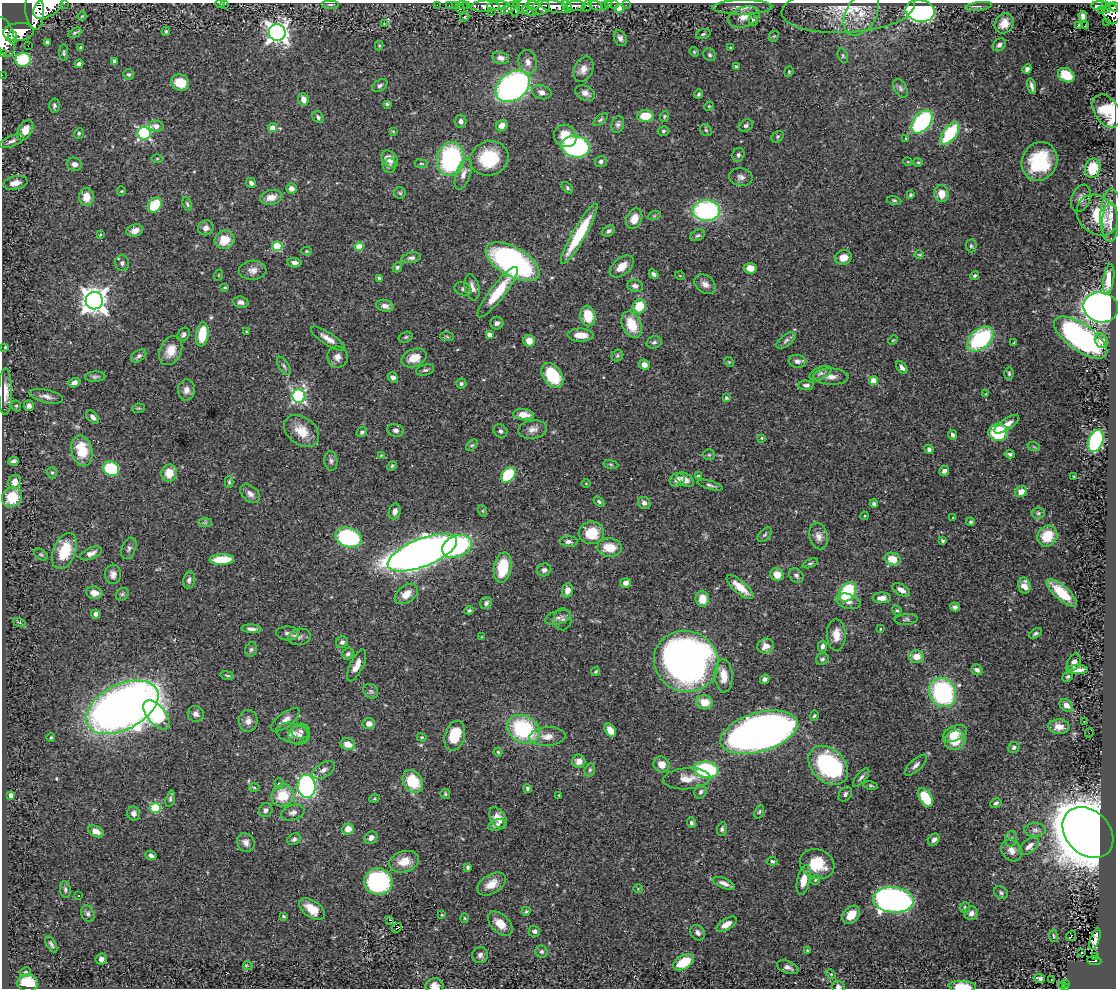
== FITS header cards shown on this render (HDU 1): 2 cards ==
NAXIS1  =                 1114
NAXIS2  =                  986

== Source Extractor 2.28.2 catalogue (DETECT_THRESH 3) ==
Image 1114 x 986 px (HDU 1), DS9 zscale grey, 1 PNG px = 1 image px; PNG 1118 x 990 px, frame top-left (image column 1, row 986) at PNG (2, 3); each listed source drawn as its Kron ellipse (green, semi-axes under 4 px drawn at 4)
Background 0.663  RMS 0.026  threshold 0.078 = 3 sigma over >= 5 px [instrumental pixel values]
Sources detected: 490; all 490 listed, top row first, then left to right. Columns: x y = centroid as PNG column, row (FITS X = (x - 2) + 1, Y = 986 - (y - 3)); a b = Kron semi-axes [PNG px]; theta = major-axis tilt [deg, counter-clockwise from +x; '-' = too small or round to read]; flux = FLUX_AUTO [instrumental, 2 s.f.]
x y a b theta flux
64 3 2 2 - 40
225 3 4 2 - 1.3
220 4 5 3 - 1.4
330 4 9 3 0 3.3
437 5 2 2 - 14
449 5 2 2 - 12
455 5 2 2 - 12
462 5 6 2 -7 40
466 5 3 2 - 36
533 5 7 3 -5 360
605 5 3 3 - 49
609 5 2 2 - 9.2
615 5 3 2 - 23
626 5 2 2 - 10
1099 5 8 3 3 270
48 6 17 10 35 5000
485 6 15 5 3 1700
498 6 11 4 3 1400
524 6 8 6 68 630
567 6 7 4 -61 980
575 6 10 5 0 1300
587 6 6 4 65 310
596 6 8 4 -21 250
979 6 13 4 7 5.1
1105 6 4 3 - 180
541 7 9 7 20 1200
554 7 14 6 -10 2700
742 7 30 7 1 18
1114 7 5 3 - 280
509 8 9 4 32 560
619 8 5 4 - 37
460 9 4 3 - 110
516 9 8 3 79 530
848 9 66 24 4 100
35 10 20 9 -86 5200
1101 10 2 2 - 9
1107 10 4 3 - 84
529 11 7 4 -21 290
920 11 14 11 -10 600
491 12 2 2 - 7.4
861 13 24 15 60 40
1111 14 11 8 -76 840
82 16 4 3 - 1.5
1083 16 5 4 - 8.5
465 17 5 4 - 1.8
744 17 16 10 18 19
753 20 5 4 - 3.3
1106 22 2 2 - 9.2
1004 23 10 9 - 25
384 24 2 2 - 1.1
1078 25 3 2 - 9.2
1085 26 3 2 - 0.96
166 31 5 3 - 2.6
18 32 15 9 5 3300
277 32 8 8 - 1100
75 33 7 3 28 2.8
703 34 7 4 15 3.3
774 36 6 4 42 2.3
4 37 20 9 -75 3500
12 37 6 5 - 930
620 38 8 6 -66 5.9
47 42 4 3 - 3.3
379 45 5 4 - 1.8
999 45 7 5 40 5.9
28 46 3 2 - 2.2
730 47 4 2 - 1.2
81 48 3 3 - 4
694 52 5 4 - 2
3 53 3 2 - 52
64 53 8 4 90 3
710 55 7 6 - 4
843 56 7 5 -72 3.3
501 58 8 6 -12 9.7
23 60 8 7 - 100
115 61 4 4 - 6.1
528 62 12 9 -78 12
79 64 4 4 - 5.5
736 67 4 4 - 3.5
583 69 13 9 64 13
1027 69 5 4 - 5.8
789 72 5 4 - 2
129 74 5 5 - 3.7
2 75 2 2 - 6.1
1066 75 9 6 -29 55
180 83 9 8 - 34
380 85 8 5 32 4.8
513 86 19 13 37 550
1032 86 8 3 -77 5.4
900 88 10 6 -59 5.8
542 92 10 7 -17 8.9
585 93 10 7 -24 10
699 94 5 4 - 2.7
303 99 6 5 - 13
387 104 4 3 - 2.7
54 106 7 5 -89 3.8
709 106 5 4 - 1.8
1107 111 18 12 -56 80
645 116 8 6 4 34
664 116 5 4 - 2.2
318 117 6 5 - 4.1
601 120 8 4 41 3.4
461 121 7 6 - 6.5
922 122 13 8 50 230
618 124 8 6 75 5.4
746 125 7 5 30 4.8
156 126 7 5 -10 10
502 126 6 5 - 14
273 128 5 4 - 21
25 130 11 6 59 22
706 130 6 5 - 2.9
393 131 3 3 - 1.5
663 131 5 4 - 3.1
79 133 5 5 - 2.8
144 133 6 6 - 300
950 133 13 7 54 100
565 136 12 10 -46 32
778 137 6 5 - 2.7
906 138 4 2 - 1.4
11 141 13 5 21 6.7
576 147 14 10 -13 300
738 155 7 6 - 3.8
489 158 19 17 19 89
157 159 5 3 - 1.8
390 159 10 7 -45 19
451 159 17 13 81 230
601 161 6 5 - 4.5
1039 161 20 17 64 110
908 162 5 3 - 1.5
918 162 5 4 - 2.4
74 164 7 6 - 8.2
421 164 6 3 -8 2.1
389 166 7 6 - 4.9
1093 168 9 8 - 51
463 174 16 7 71 12
741 177 12 8 -11 8.3
15 183 12 6 12 13
251 183 5 4 - 5.9
567 188 7 4 -47 2.9
291 189 5 5 - 8.7
121 191 5 4 - 2.1
400 193 5 5 - 2.9
941 194 8 7 - 22
910 195 4 3 - 2.3
86 197 9 7 -86 23
271 197 11 7 12 17
1081 198 14 9 68 11
894 200 7 4 -13 2.8
187 204 7 4 -71 2.9
155 205 8 6 53 72
706 210 14 10 0 250
1097 215 22 18 -42 69
1111 215 27 10 88 21
654 216 6 4 18 2.2
634 219 10 7 66 23
1110 222 20 8 88 14
206 228 8 7 - 8.6
135 230 8 6 19 11
609 231 7 5 32 5
579 234 34 6 60 100
100 235 4 2 - 1.4
698 235 8 5 26 3.8
225 240 10 9 - 35
277 246 5 5 - 83
971 246 6 5 - 3.1
359 247 4 4 - 40
307 251 5 4 - 2.1
919 255 4 3 - 1.6
843 257 8 7 - 18
411 258 10 5 11 5.2
513 262 30 14 -29 430
122 263 7 7 - 5.7
294 263 7 4 -9 7.4
622 266 14 8 39 19
397 267 5 4 - 3.7
750 268 6 5 - 18
253 270 14 9 2 12
654 274 5 3 - 5.2
219 275 6 3 71 1.7
975 275 4 4 - 3
680 276 5 3 - 1.3
379 279 4 3 - 4.3
1109 279 15 5 83 26
705 284 12 8 -38 11
635 286 8 6 -14 7.2
225 287 3 2 - 1.9
472 287 13 7 -77 12
463 289 8 6 -18 5.1
498 292 31 7 52 55
94 301 8 8 - 2000
241 302 7 5 -8 5.9
385 306 9 6 -15 8.9
639 306 7 6 - 45
1101 307 17 15 -13 1200
588 316 10 7 -81 45
497 323 6 6 - 5.8
632 325 14 9 -65 47
247 331 3 3 - 1.9
183 334 7 5 56 5.3
202 334 12 6 82 54
489 335 4 4 - 11
580 335 13 6 0 20
406 337 7 5 17 3
447 337 7 4 -4 3.1
1081 337 31 13 -35 440
328 339 20 6 -33 15
980 339 15 9 42 180
786 340 11 5 37 5.7
893 340 5 3 - 1.5
529 341 6 6 - 17
1101 341 7 6 - 14
654 342 7 6 - 5.3
1014 343 4 2 - 2.1
5 347 4 4 - 2
171 351 15 10 64 26
139 356 8 5 37 5.6
617 356 6 5 - 2.9
337 357 10 10 - 11
414 358 13 8 21 24
797 361 8 6 -5 7.1
729 362 5 4 - 1.8
644 365 5 5 - 12
284 366 10 5 -57 4.4
902 367 7 4 -52 6.4
425 370 9 5 14 4
820 373 12 6 24 7.1
1009 374 6 4 -89 2.8
552 375 14 9 -53 87
95 377 10 5 1 4.1
393 377 6 4 -36 6.6
831 377 17 8 -1 15
873 381 4 4 - 29
74 383 6 4 19 8.5
461 384 5 5 - 3.7
806 385 8 4 -3 5.2
186 390 10 8 83 10
5 392 23 7 90 22
986 394 4 4 - 1.4
46 396 17 6 -13 12
299 396 7 6 - 330
726 398 4 3 - 2.5
16 406 6 4 -68 2.6
29 406 5 5 - 8
139 408 6 4 9 2.5
523 415 10 5 -4 19
93 417 8 5 -48 6.5
1007 424 14 5 33 15
532 429 15 9 8 13
396 430 8 6 -11 6.1
302 431 19 13 -38 32
500 431 7 6 - 4.5
362 432 6 4 41 3.8
998 432 10 8 -3 76
953 435 5 4 - 4.3
762 438 4 4 - 1.9
1096 441 11 7 72 250
472 445 7 4 44 2.9
1034 447 6 4 -18 2.2
929 449 5 4 - 4.4
82 451 16 10 -77 60
1010 454 5 3 - 3.2
381 455 4 3 - 1.5
709 455 6 5 - 2.8
14 461 5 4 - 5
331 461 9 6 -84 5.6
611 464 7 4 -9 2.3
392 466 5 4 - 2.2
111 469 8 7 - 110
944 471 5 4 - 6.3
52 473 5 5 - 2.8
169 473 8 8 - 28
508 475 9 6 50 90
698 476 4 3 - 1.9
1074 477 3 2 - 1.8
677 480 8 6 28 8.8
685 480 9 6 -30 13
15 482 7 6 - 20
229 482 6 4 -89 2.6
586 483 4 3 - 1.3
710 485 13 4 -15 5.1
1021 491 6 5 - 18
250 494 11 7 -41 9.3
12 497 11 9 44 55
599 502 6 4 -39 3.1
644 503 6 5 - 8.6
874 504 4 4 - 3.8
395 511 8 6 75 8
483 511 6 4 -71 2.2
1038 513 6 5 - 3.6
864 516 4 3 - 1.7
953 518 3 3 - 1.7
971 522 4 4 - 2.9
205 523 7 4 0 3.1
591 533 12 11 - 50
765 535 9 5 45 3.5
819 536 13 9 -77 12
1047 536 11 9 55 49
349 537 13 9 -18 190
943 541 4 3 - 2.8
569 542 9 5 -4 5.5
457 546 16 10 20 210
129 548 11 7 68 5.6
609 548 12 9 -5 35
65 551 19 11 68 63
91 553 12 5 23 9.6
422 553 37 14 22 1900
41 555 7 5 -36 3.3
222 559 12 5 2 50
893 559 8 6 -16 26
810 563 8 4 22 3.1
503 568 15 8 81 64
544 570 7 6 - 6.4
113 574 10 8 -89 9.1
777 574 7 6 - 23
796 575 8 6 -46 5.9
189 580 8 6 79 5.3
626 583 5 4 - 8.2
1024 586 8 6 -79 15
740 587 17 6 -40 32
567 590 7 5 81 11
901 590 10 5 -29 11
847 592 10 7 55 110
94 593 8 6 -10 11
1062 593 19 7 -42 44
122 594 7 5 44 3.8
406 594 13 8 36 20
882 598 9 5 1 12
702 599 7 6 - 27
848 601 13 7 -16 11
486 603 6 6 - 4.9
955 607 5 4 - 5.2
469 610 4 4 - 3.8
897 610 5 4 - 2.5
96 614 4 4 - 9.2
558 618 13 6 17 8.6
563 619 11 9 -87 6.9
906 619 12 5 5 4.9
19 622 7 4 -19 2.5
251 629 10 4 -4 7.7
880 629 4 3 - 1.6
287 633 11 7 -3 8.5
1035 633 7 4 28 3.6
836 635 16 9 -89 22
299 637 12 8 12 8
482 637 3 3 - 1.5
342 642 6 5 - 5.7
766 646 8 7 - 13
822 646 6 4 79 6.2
251 649 7 5 74 4
348 654 6 5 - 4.6
916 657 7 6 - 22
822 659 6 5 - 3.8
686 661 32 30 -22 1000
1074 662 9 6 62 8.6
357 665 17 6 64 15
977 670 6 5 - 6.6
1077 670 11 4 -1 12
596 671 5 4 - 2.4
227 675 7 3 -12 2.5
724 676 17 9 -87 24
1068 676 6 4 42 3.4
765 679 5 4 - 5.2
371 691 8 6 -43 4.6
943 692 15 13 -61 240
704 702 8 7 - 23
1066 705 7 5 -37 11
122 707 39 22 27 1800
196 714 8 7 - 8.6
157 715 17 9 -49 250
814 716 5 4 - 2.3
285 720 17 7 36 14
248 721 11 9 86 11
1084 721 3 2 - 1.2
369 724 6 5 - 11
1059 727 10 7 -4 17
524 729 17 13 -29 170
610 730 7 5 -56 20
301 731 9 7 2 6.6
759 732 40 19 16 1600
292 733 16 10 -14 16
955 733 12 7 23 26
1089 733 5 2 - 33
299 735 11 9 18 8.9
455 736 15 10 74 53
547 736 18 9 3 18
422 737 5 4 - 2.1
51 738 4 3 - 2.1
955 740 11 9 13 38
348 744 7 6 - 20
1014 748 6 5 - 3.9
498 752 4 4 - 2.2
579 761 6 6 - 13
661 764 8 7 - 17
828 765 22 16 -44 250
916 765 14 5 43 7.4
323 770 13 7 30 8.4
590 770 7 5 68 3.2
706 770 12 8 -7 170
861 777 11 4 50 5
687 779 24 10 3 23
413 781 12 9 -55 66
279 783 5 5 - 2.8
871 785 7 4 -11 2.4
307 786 11 9 -83 380
254 788 5 3 - 2.1
527 789 4 4 - 3.4
701 792 7 5 59 4.3
445 794 5 5 - 2.4
845 794 8 6 54 5.8
11 795 4 4 - 9.8
283 795 11 11 - 48
559 795 3 2 - 1.1
925 797 10 6 -57 58
170 799 8 4 75 3.6
374 799 5 3 - 1.8
996 803 6 4 30 4.4
155 808 5 5 - 100
266 810 7 6 - 6
759 812 7 4 70 2.8
134 813 7 6 - 8.3
293 813 12 7 17 8
498 818 11 7 -57 15
691 823 5 4 - 4.3
497 825 9 5 19 7
348 829 6 5 - 16
722 829 7 5 79 4.1
1035 830 11 6 -1 7.9
96 831 8 5 -27 13
1088 833 29 22 -46 8600
371 838 7 6 - 7.8
294 839 7 5 34 5.5
1011 839 8 6 75 4.4
934 840 7 5 46 7.2
246 842 10 8 -57 9.4
1029 846 11 6 41 12
1011 850 11 9 -51 13
151 856 6 4 -25 4.8
772 861 5 4 - 3.5
404 862 15 10 16 29
817 864 18 14 -23 53
468 867 4 4 - 2.9
803 880 15 6 78 27
815 880 5 4 - 2.2
378 882 14 13 - 210
724 883 12 5 -23 9
491 884 15 9 32 22
65 889 8 5 -81 3.9
638 889 5 3 - 1.4
1001 893 7 6 - 3.7
79 896 2 2 - 1.5
893 900 20 13 -5 770
965 907 5 5 - 3.5
312 909 14 8 -35 35
526 911 5 4 - 2.3
971 913 7 6 - 7.8
88 914 8 6 -66 5.4
442 915 3 2 - 1.5
851 915 10 7 50 27
283 916 4 3 - 2.6
465 918 5 3 - 1.7
390 920 4 3 - 4.1
500 924 15 9 -45 25
726 924 11 5 32 16
397 928 5 2 - 2.7
534 931 6 5 - 5.3
698 933 8 6 -51 7.1
1053 936 6 3 -81 2.1
1071 936 5 2 - 1.3
1095 939 11 4 71 2.7
51 944 9 4 -60 4.5
807 950 3 3 - 1.4
542 952 6 5 - 3.7
1081 953 3 2 - 4
480 955 8 7 - 6.1
1095 956 3 2 - 22
101 959 6 5 - 6.5
1094 961 7 4 -5 140
684 962 11 6 30 52
248 966 5 3 - 3.8
788 967 11 6 -22 8.3
26 972 6 4 33 3
831 974 5 4 - 2.3
1039 978 6 3 -7 3.2
1051 980 3 2 - 2.7
28 983 10 8 -9 53
1065 983 3 3 - 18
434 986 9 7 0 12
1063 986 4 3 - 21
838 987 6 5 - 5.6
962 987 13 5 -2 40
1065 988 3 2 - 30
At the frame edge (FLAGS 8, measured only in part): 13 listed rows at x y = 64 3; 225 3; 220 4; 48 6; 1114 7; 35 10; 4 37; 3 53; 2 75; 434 986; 838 987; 962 987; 1065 988